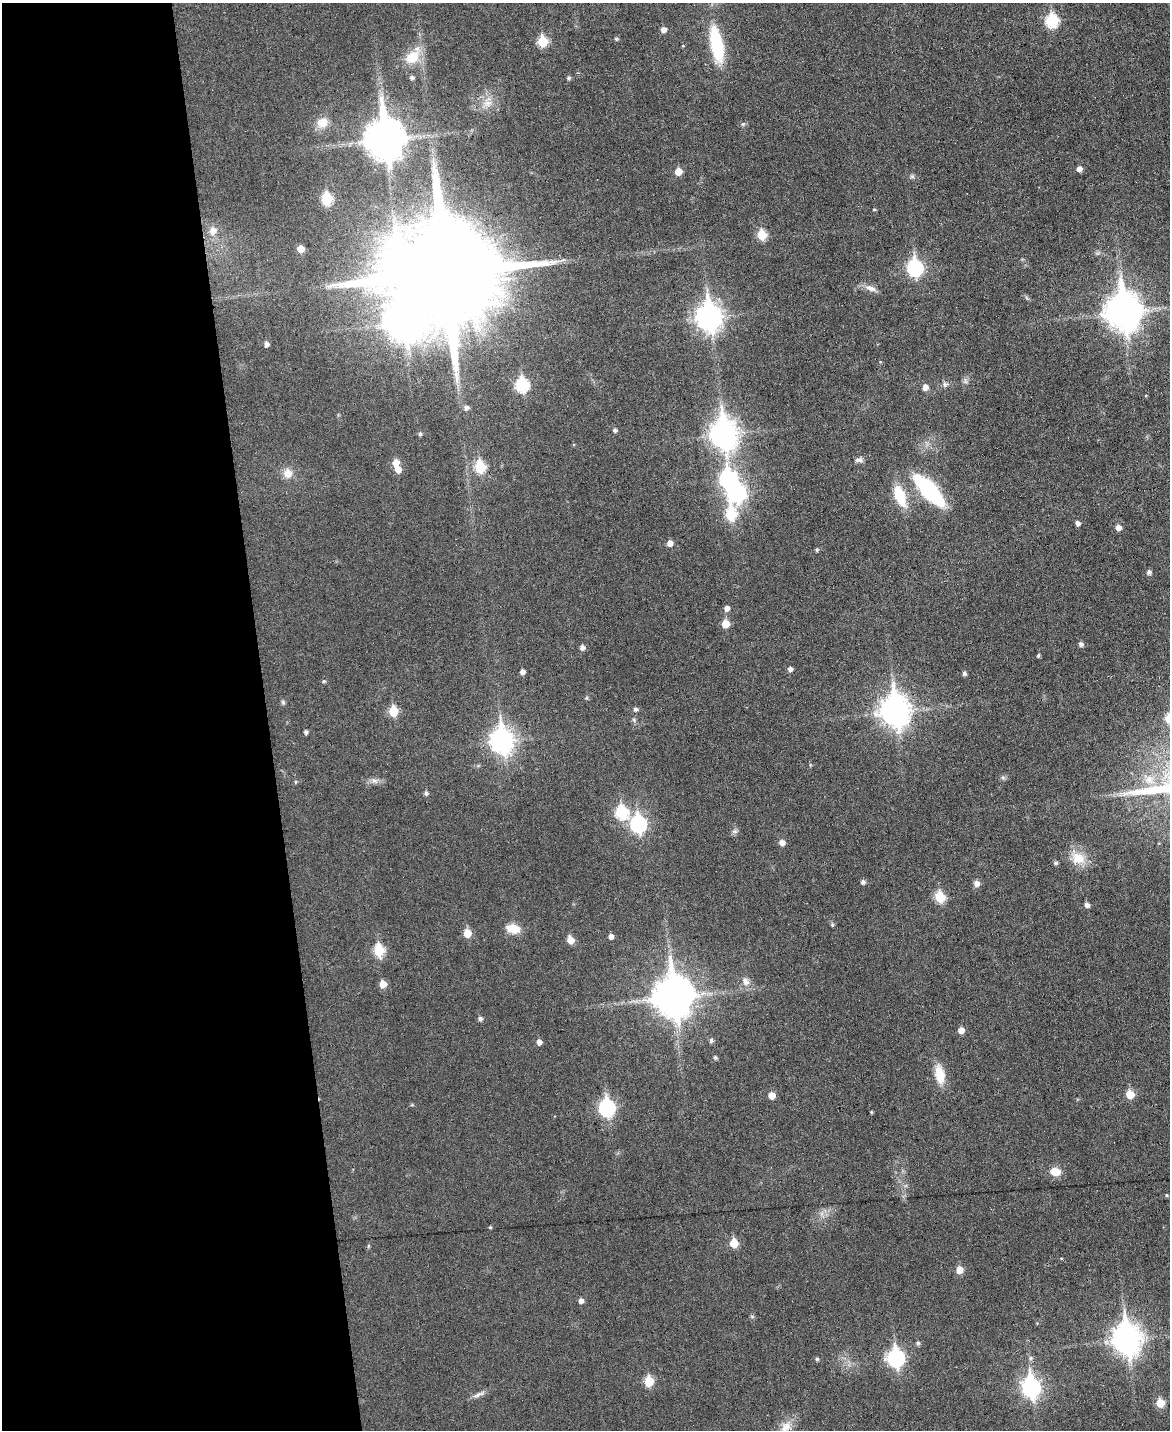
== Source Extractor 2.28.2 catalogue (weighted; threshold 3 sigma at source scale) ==
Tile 5 of 4 x 3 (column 1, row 2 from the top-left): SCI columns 1-1168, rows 1558-2985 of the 4676 x 4653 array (HDU 1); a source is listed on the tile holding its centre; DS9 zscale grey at full resolution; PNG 1172 x 1432 px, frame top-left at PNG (2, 3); no overlay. Shown black and unused: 23% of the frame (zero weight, under 3 of 6 exposures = <1% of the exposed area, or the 3 px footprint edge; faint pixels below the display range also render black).
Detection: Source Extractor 2.28.2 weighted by HDU 2 'WHT'; one run over the whole footprint, this tile lists its part. Background 0.0383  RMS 0.0043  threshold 0.0175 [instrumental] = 3 sigma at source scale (4.09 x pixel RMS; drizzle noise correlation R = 1.36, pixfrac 0.8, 0.05/0.05 arcsec/px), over >= 5 px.
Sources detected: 119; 2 inside a brighter object's white glare — not listed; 1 inside a brighter listed object's ellipse — not listed separately; the other 116 listed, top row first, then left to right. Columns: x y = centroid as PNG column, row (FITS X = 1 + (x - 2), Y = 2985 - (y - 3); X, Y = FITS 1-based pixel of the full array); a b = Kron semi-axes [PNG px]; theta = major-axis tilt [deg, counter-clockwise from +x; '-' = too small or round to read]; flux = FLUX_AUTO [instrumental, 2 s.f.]
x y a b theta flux
1052 20 7 6 - 35
663 30 5 5 - 2.2
616 39 5 4 - 0.62
542 41 6 6 - 18
717 44 38 12 -79 26
683 46 4 2 - 0.25
412 57 16 12 38 10
412 78 5 5 - 1
569 78 5 5 - 0.72
487 103 13 10 20 3.9
322 122 15 12 19 5.2
385 139 14 11 -84 1100
1079 169 5 5 - 2.3
678 172 6 6 - 5
912 176 6 5 - 0.77
327 199 6 6 - 23
874 209 4 4 - 0.41
213 231 9 8 - 3.8
762 235 6 5 - 14
301 249 5 5 - 4.8
915 268 8 7 - 81
445 273 31 27 -2 15000
871 288 15 7 -20 2.7
1123 312 14 11 -83 800
709 317 11 9 -82 340
266 344 5 5 - 1.7
965 381 9 4 -77 0.89
945 384 8 7 - 1.2
522 385 7 6 - 41
925 387 6 5 - 2.5
466 408 5 5 - 1.5
615 430 5 4 - 0.99
420 434 5 5 - 0.87
724 434 12 9 -87 410
859 460 11 6 2 1.4
396 463 6 6 - 4.6
480 467 7 6 - 23
398 469 6 6 - 3.3
288 473 10 10 - 4.3
929 490 27 10 -47 59
737 492 9 8 - 130
900 496 17 9 -68 17
731 514 8 6 90 26
1077 523 5 4 - 1.7
1118 528 5 5 - 2.6
670 543 5 5 - 2.8
817 550 4 4 - 0.66
1149 572 5 5 - 1.2
727 608 5 5 - 1.9
725 624 6 5 - 7.6
1081 644 5 5 - 1.3
582 647 5 5 - 1.8
1038 656 4 3 - 0.63
790 669 4 4 - 1.5
522 672 4 4 - 1.9
964 673 5 4 - 1.1
324 681 6 4 14 0.63
283 702 6 5 - 0.72
636 709 5 5 - 1.2
393 711 6 5 - 15
895 711 12 10 -82 490
1169 719 6 6 - 12
634 720 7 4 -46 0.73
306 732 4 4 - 1
502 741 11 8 -83 240
1003 778 7 4 -19 0.7
374 781 11 6 -33 1.6
296 782 5 4 - 0.52
426 793 5 5 - 1
1120 794 7 4 72 0.79
622 812 7 6 - 36
638 824 9 7 -84 79
734 831 8 6 0 1
782 842 5 5 - 2.5
1078 858 23 16 -27 7.9
1055 863 5 5 - 0.86
863 882 5 5 - 1.3
976 884 6 6 - 2.5
940 897 6 6 - 20
1087 905 5 5 - 1.7
832 925 5 4 - 0.54
513 929 13 8 -15 7.6
467 933 6 5 - 7.9
611 936 5 4 - 1.9
570 940 6 5 - 4.9
379 950 7 6 - 23
746 981 12 9 -63 2.5
383 984 5 5 - 5.6
673 997 14 11 -84 1100
480 1018 5 5 - 1.1
961 1030 5 5 - 3.4
711 1041 5 5 - 0.96
539 1042 5 5 - 1.9
715 1057 5 4 - 0.85
940 1074 20 10 -79 8.5
1130 1094 6 5 - 10
772 1095 5 5 - 4.8
607 1108 8 7 - 80
871 1112 3 3 - 0.4
1055 1172 12 9 -14 4.8
1167 1195 5 4 - 0.46
490 1228 4 3 - 0.49
734 1243 5 5 - 10
368 1246 6 4 71 0.46
959 1270 6 5 - 5.1
581 1301 5 5 - 1.8
1126 1339 12 9 -80 490
918 1343 5 5 - 0.81
896 1358 9 7 -83 100
1031 1358 7 5 28 0.86
817 1359 4 4 - 0.7
649 1381 6 5 - 13
1031 1387 10 7 -82 150
479 1394 21 5 23 2
1160 1403 5 5 - 9.1
786 1427 19 12 57 5.4
Isophote crosses this tile's border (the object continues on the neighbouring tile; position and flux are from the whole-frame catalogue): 2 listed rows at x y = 1169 719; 786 1427